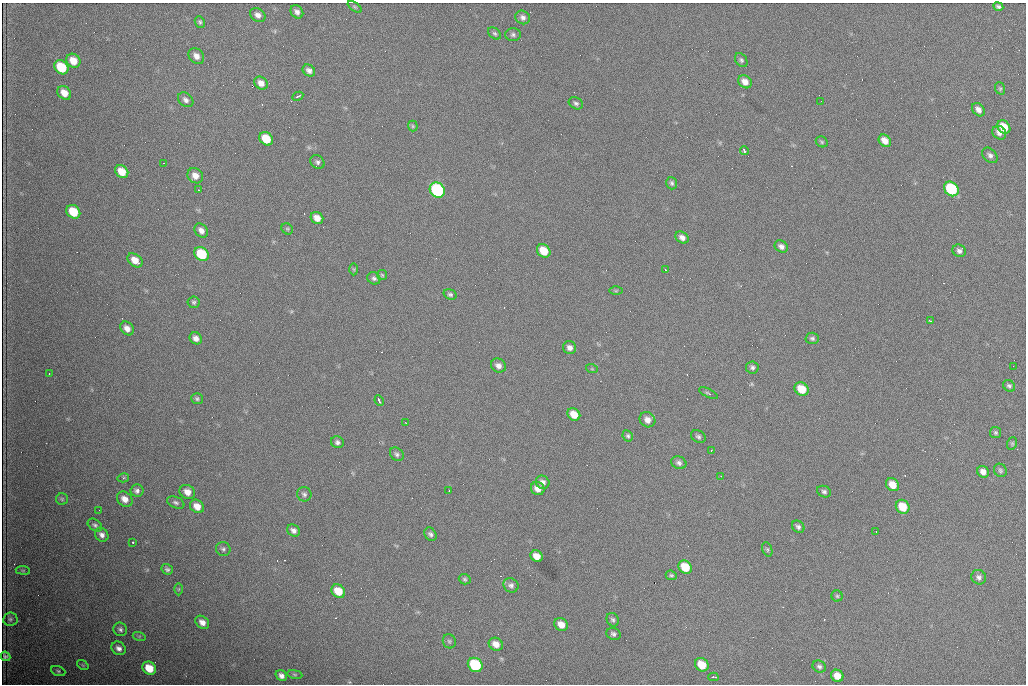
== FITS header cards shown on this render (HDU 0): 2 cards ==
NAXIS1  =                 1024 /fastest changing axis
NAXIS2  =                  682 /next to fastest changing axis

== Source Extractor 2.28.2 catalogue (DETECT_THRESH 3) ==
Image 1024 x 682 px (HDU 0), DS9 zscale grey, 1 PNG px = 1 image px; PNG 1028 x 686 px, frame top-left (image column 1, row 682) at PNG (2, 3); each listed source drawn as its Kron ellipse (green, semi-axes under 4 px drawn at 4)
Background 2540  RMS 34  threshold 101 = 3 sigma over >= 5 px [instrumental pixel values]
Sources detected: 140; all 140 listed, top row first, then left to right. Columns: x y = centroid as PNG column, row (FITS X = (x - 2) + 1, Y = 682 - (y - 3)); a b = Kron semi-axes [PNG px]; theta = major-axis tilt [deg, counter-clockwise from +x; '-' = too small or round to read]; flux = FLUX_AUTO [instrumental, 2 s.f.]
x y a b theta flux
355 7 8 4 -35 3000
998 7 5 3 - 5000
297 12 7 5 -52 9100
258 15 8 6 -33 11000
523 17 7 6 - 8700
200 22 6 5 - 4100
495 33 7 5 -39 4500
513 35 7 6 - 5900
196 56 9 7 -48 14000
741 60 8 5 -53 5100
73 61 7 6 - 29000
61 67 8 6 -43 91000
309 70 7 5 -40 9500
745 82 7 6 - 16000
261 83 7 6 - 15000
1000 88 6 5 - 3400
64 93 7 6 - 23000
298 96 6 3 27 3900
186 100 8 6 -42 8700
821 101 2 2 - 1000
576 103 7 5 -29 5600
978 110 7 5 -49 12000
413 126 5 5 - 3200
1004 127 7 6 - 42000
999 133 7 6 - 10000
266 139 7 6 - 57000
885 141 7 5 -42 18000
822 142 6 5 - 3300
744 151 4 3 - 7100
990 155 9 6 -45 8100
317 162 8 6 -39 6200
164 163 3 2 - 2200
122 171 7 6 - 34000
195 176 8 7 - 19000
672 183 6 5 - 4800
951 189 8 6 -48 160000
199 190 2 2 - 2000
437 190 8 7 - 320000
73 212 7 6 - 64000
317 218 6 5 - 20000
287 229 6 5 - 3500
201 230 8 6 -49 13000
682 237 7 5 -34 11000
781 246 7 5 -35 9800
544 251 7 6 - 46000
959 251 7 6 - 7900
201 254 7 6 - 99000
135 260 8 6 -39 26000
354 269 6 4 -88 2700
665 269 3 2 - 1800
382 275 5 5 - 2900
374 278 7 6 - 5700
616 291 6 4 1 2900
450 294 7 5 -21 4700
194 302 6 6 - 4700
930 321 4 2 - 3100
127 328 7 6 - 15000
196 338 6 5 - 12000
812 338 7 5 -3 5300
570 348 7 6 - 10000
498 366 8 6 -29 11000
1013 366 2 2 - 8200
752 367 6 6 - 5800
592 369 6 3 -18 2500
49 374 3 2 - 3700
1009 386 6 5 - 4800
802 389 7 6 - 47000
708 393 10 4 -26 3800
197 399 6 5 - 4500
379 401 5 2 - 5200
574 414 7 5 -43 32000
647 420 8 7 - 14000
406 423 2 2 - 1800
995 433 5 5 - 4000
628 436 6 5 - 4100
698 437 8 6 -30 5200
337 442 6 5 - 6600
1012 443 6 5 - 3400
711 450 3 2 - 3100
397 454 7 6 - 5800
679 463 8 6 -23 7200
1000 470 7 6 - 4700
983 472 6 5 - 13000
721 476 3 2 - 1900
123 478 6 4 14 3200
543 482 7 6 - 9500
892 485 7 6 - 27000
538 489 7 6 - 18000
137 490 6 6 - 8100
449 491 3 2 - 2700
187 492 8 6 -31 18000
824 492 7 5 -23 5700
304 494 7 7 - 6100
62 499 6 6 - 3700
125 499 8 7 - 18000
176 503 9 5 -22 6100
197 506 7 6 - 22000
903 507 7 6 - 51000
99 510 2 2 - 890
95 525 8 5 -34 5500
798 527 7 5 -44 6300
293 530 7 5 -37 8800
876 532 2 2 - 1200
430 534 7 5 -54 6200
102 535 7 6 - 9600
133 542 3 2 - 4800
223 549 7 7 - 5800
767 549 7 5 -72 4000
537 556 6 5 - 22000
685 567 7 6 - 53000
167 569 6 5 - 5500
23 570 7 3 -8 2300
671 575 6 4 -22 3700
979 577 7 7 - 7600
465 579 6 5 - 4100
511 585 8 7 - 7700
179 589 6 4 89 2900
338 591 7 6 - 42000
837 596 5 5 - 3600
10 619 7 6 - 5400
613 620 7 6 - 5400
202 622 8 6 -40 14000
561 625 7 6 - 20000
120 629 7 6 - 6000
613 634 7 6 - 6200
139 636 6 4 -17 3300
449 641 7 6 - 4700
496 644 7 6 - 19000
119 648 7 6 - 11000
5 656 5 4 - 5100
83 665 6 4 -35 2600
475 665 8 6 -40 160000
702 665 7 6 - 39000
819 667 7 5 -26 6000
149 668 7 6 - 46000
58 671 7 4 -21 4100
295 674 8 4 -9 3200
281 676 6 5 - 9700
837 676 6 6 - 26000
713 677 5 2 - 3800

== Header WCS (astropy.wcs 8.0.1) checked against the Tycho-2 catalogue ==
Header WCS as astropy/WCSLIB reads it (CRVAL/CRPIX/CD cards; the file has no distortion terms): RA---TAN/DEC--TAN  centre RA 07:09:11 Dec +30:56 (107.30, +30.93 deg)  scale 1.43 arcsec/px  FOV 24.4' x 16.3'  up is -93 deg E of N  parity flipped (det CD > 0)
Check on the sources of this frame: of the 60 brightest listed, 5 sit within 1.5 arcsec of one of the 12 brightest Tycho-2 stars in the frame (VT <= 12.48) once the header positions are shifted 0.09 arcsec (0.02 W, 0.09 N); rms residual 0.42 arcsec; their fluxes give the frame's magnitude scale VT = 24.52 - 2.5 log10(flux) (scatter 0.13 mag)
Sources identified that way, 5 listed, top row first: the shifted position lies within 1.5 arcsec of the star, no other Tycho-2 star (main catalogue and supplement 1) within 3.0 arcsec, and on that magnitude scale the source's flux lands within +1.5 / -3 mag of the star's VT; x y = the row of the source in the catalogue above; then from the Tycho-2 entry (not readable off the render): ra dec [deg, ICRS J2000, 3 dp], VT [Tycho-2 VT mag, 2 dp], TYC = Tycho-2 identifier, HIP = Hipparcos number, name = IAU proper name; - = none
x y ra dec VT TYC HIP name
951 189 107.215 +31.104 11.64 2438-821-1 - -
437 190 107.226 +30.900 10.76 2438-883-1 - -
73 212 107.244 +30.756 12.13 2438-718-1 - -
201 254 107.261 +30.807 12.26 2438-856-1 - -
475 665 107.445 +30.924 11.38 2438-1056-1 - -